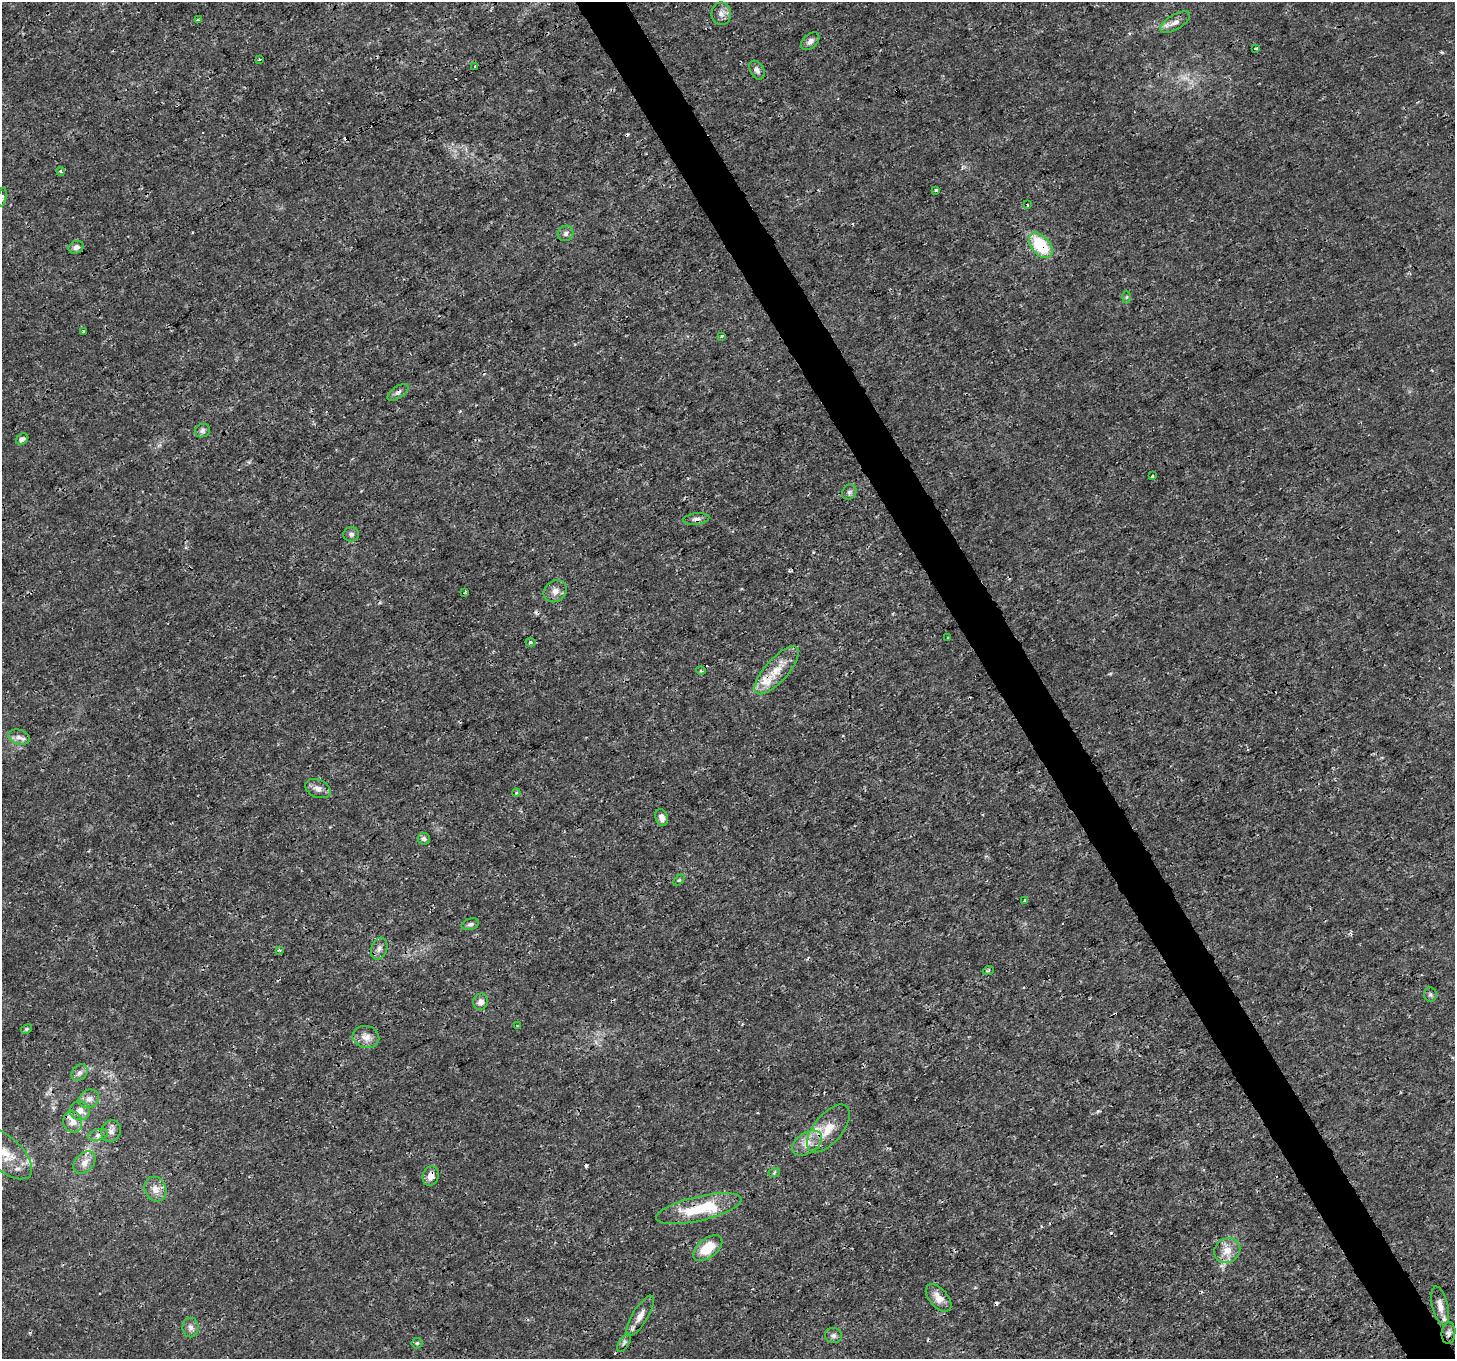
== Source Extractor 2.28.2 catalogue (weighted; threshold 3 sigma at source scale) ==
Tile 6 of 4 x 4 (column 2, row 2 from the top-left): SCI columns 1456-2908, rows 2885-4241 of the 5814 x 5707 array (HDU 1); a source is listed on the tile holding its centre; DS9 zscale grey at full resolution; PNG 1457 x 1361 px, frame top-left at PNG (2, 2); each listed source drawn as its Kron ellipse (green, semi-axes under 4 px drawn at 4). Shown black and unused: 4% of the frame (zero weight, under 3 of 4 exposures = <1% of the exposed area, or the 3 px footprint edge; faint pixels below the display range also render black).
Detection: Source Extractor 2.28.2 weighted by HDU 2 'WHT'; one run over the whole footprint, this tile lists its part. Background 0.00183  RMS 7.9e-04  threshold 0.00357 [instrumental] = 3 sigma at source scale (4.5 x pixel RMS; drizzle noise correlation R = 1.50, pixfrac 1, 0.0396/0.0396 arcsec/px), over >= 5 px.
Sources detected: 83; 7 cosmic-ray / hot-pixel residue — neither listed nor drawn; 5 inside a brighter listed object's ellipse — not listed separately; the other 71 listed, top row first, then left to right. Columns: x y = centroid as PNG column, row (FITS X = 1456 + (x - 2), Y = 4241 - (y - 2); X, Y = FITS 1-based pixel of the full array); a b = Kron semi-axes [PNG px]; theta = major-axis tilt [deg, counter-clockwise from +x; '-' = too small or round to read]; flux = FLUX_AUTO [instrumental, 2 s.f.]
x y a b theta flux
721 14 11 10 - 0.48
198 20 4 3 - 0.088
1175 22 17 7 30 0.61
810 41 11 7 43 0.36
1256 48 3 3 - 0.11
259 59 3 3 - 0.13
475 66 3 3 - 0.2
757 70 10 6 -60 0.31
61 171 4 4 - 0.21
936 190 3 3 - 0.14
2 197 9 3 79 0.15
1027 205 3 2 - 0.12
566 233 8 7 - 0.26
1041 245 15 9 -51 4.1
76 247 8 6 23 0.34
1127 297 6 4 88 0.11
84 331 4 3 - 0.16
721 336 3 3 - 0.083
398 392 12 6 35 0.27
202 431 8 6 26 0.24
22 439 7 5 38 0.25
1152 476 3 3 - 0.32
849 492 8 6 53 0.24
696 519 13 5 6 0.31
351 534 8 7 - 0.24
555 591 12 10 38 0.59
465 593 4 3 - 0.088
948 638 3 3 - 0.14
530 642 5 4 - 0.16
777 670 30 11 48 1.7
701 671 5 3 - 0.089
19 737 11 7 -15 0.41
318 789 13 9 -22 0.5
516 793 4 3 - 0.12
662 817 9 6 -73 0.44
424 839 6 6 - 0.22
679 880 6 4 43 0.11
1025 901 3 3 - 0.24
470 924 9 5 15 0.2
379 949 11 7 72 0.35
279 950 4 3 - 0.088
988 971 5 3 - 0.11
1430 995 7 6 - 0.19
481 1002 8 7 - 0.47
517 1026 3 3 - 0.065
26 1029 6 4 28 0.12
366 1037 13 11 -12 0.66
80 1073 9 7 44 0.32
89 1099 10 8 35 0.43
80 1111 10 9 - 0.64
73 1122 10 9 - 0.68
828 1128 28 14 51 1.6
111 1131 11 9 69 0.41
98 1135 10 6 15 0.3
807 1143 16 10 34 0.94
5 1154 33 16 -43 2.3
84 1163 13 9 46 0.63
774 1173 6 4 20 0.1
431 1176 10 8 74 0.64
155 1189 13 10 -64 0.68
699 1209 44 12 13 3.9
708 1248 17 9 38 2.1
1227 1251 13 12 - 1
939 1298 16 9 -49 0.77
1440 1306 20 8 -77 0.74
640 1316 23 7 58 0.72
190 1328 10 8 -90 0.38
1448 1333 11 7 83 0.29
833 1336 8 7 - 0.27
417 1343 5 5 - 0.12
624 1343 10 5 57 0.19
Overlapping masked pixels (flux is a lower limit): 5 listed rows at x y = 1041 245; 398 392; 431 1176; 699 1209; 624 1343
Isophote crosses this tile's border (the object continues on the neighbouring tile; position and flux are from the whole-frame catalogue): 2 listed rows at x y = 2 197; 5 1154